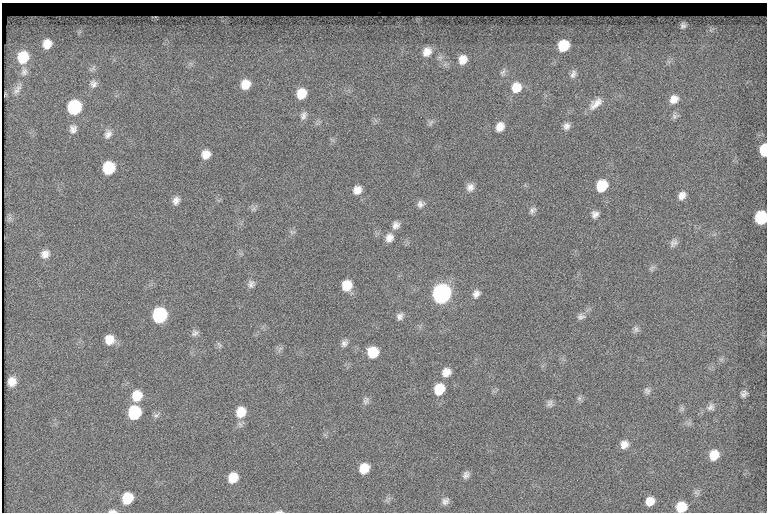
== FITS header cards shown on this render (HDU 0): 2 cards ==
NAXIS1  =                  765
NAXIS2  =                  510

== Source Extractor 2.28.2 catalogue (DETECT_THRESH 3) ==
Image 765 x 510 px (HDU 0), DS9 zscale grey, 1 PNG px = 1 image px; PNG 769 x 514 px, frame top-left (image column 1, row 510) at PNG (2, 3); no overlay
Background 132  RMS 6.8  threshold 20.4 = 3 sigma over >= 5 px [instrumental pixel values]
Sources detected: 82; all 82 listed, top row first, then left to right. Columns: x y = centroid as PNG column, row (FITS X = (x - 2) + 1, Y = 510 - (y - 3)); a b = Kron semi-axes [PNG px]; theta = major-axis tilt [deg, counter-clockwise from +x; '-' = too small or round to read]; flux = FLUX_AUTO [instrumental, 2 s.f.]
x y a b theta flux
683 26 5 5 - 1200
47 44 13 11 63 6000
563 45 10 9 - 14000
427 52 13 11 58 4600
23 57 13 12 - 15000
463 60 11 9 70 4700
93 68 12 6 40 1500
24 71 13 9 90 3000
503 72 12 7 66 1600
573 74 12 7 73 2000
93 84 11 10 - 2400
245 84 10 9 - 6400
516 87 12 11 - 7300
17 89 18 7 55 2800
301 94 10 9 - 8200
674 99 12 10 48 4200
596 104 20 10 41 4600
74 107 10 9 - 38000
303 115 12 8 69 2100
674 116 9 7 -46 1400
431 122 10 5 63 1000
566 126 9 8 - 2100
500 127 10 8 62 4100
73 129 10 9 - 2500
108 134 13 9 63 2700
764 150 9 6 89 15000
206 154 9 9 - 4500
109 168 10 9 - 20000
602 186 11 10 - 12000
470 187 10 9 - 2800
357 190 10 9 - 3800
682 196 10 8 57 2900
176 201 10 8 68 2500
420 204 9 9 - 2100
253 209 6 6 - 1100
532 210 10 6 47 1500
595 214 9 8 - 2300
761 217 10 8 72 28000
396 225 10 9 - 2400
292 232 10 3 -11 690
389 238 11 10 - 3300
673 243 11 8 49 2000
45 254 12 10 37 3200
652 268 10 6 41 1100
251 284 10 9 - 1900
347 285 10 9 - 8800
442 293 11 10 - 170000
476 294 10 8 61 2300
160 315 10 9 - 52000
400 316 9 7 59 1900
581 317 11 8 14 1900
636 329 10 7 -88 1500
195 333 10 7 26 1600
109 340 10 10 - 5800
344 343 9 7 55 1700
219 344 9 4 -63 840
373 352 9 9 - 10000
446 372 10 9 - 3900
12 381 8 7 - 4200
439 389 11 9 59 11000
647 391 10 8 -59 1600
744 394 7 6 - 1600
137 396 12 10 69 8500
579 398 8 6 68 1200
366 400 11 7 69 1700
550 403 10 8 -76 1700
711 407 12 9 37 2500
682 409 9 5 -84 1100
134 412 10 9 - 25000
241 412 13 11 69 7500
156 415 9 7 40 1300
624 444 10 8 46 3500
714 455 11 9 55 7200
364 468 9 8 - 7300
466 475 9 6 55 1900
233 478 10 9 - 7400
127 498 10 9 - 11000
445 501 10 8 40 2000
650 501 8 7 - 4800
681 507 9 9 - 8900
112 511 10 4 -2 1400
279 511 9 3 4 810
At the frame edge (FLAGS 8, measured only in part): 5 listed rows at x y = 764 150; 761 217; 681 507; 112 511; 279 511